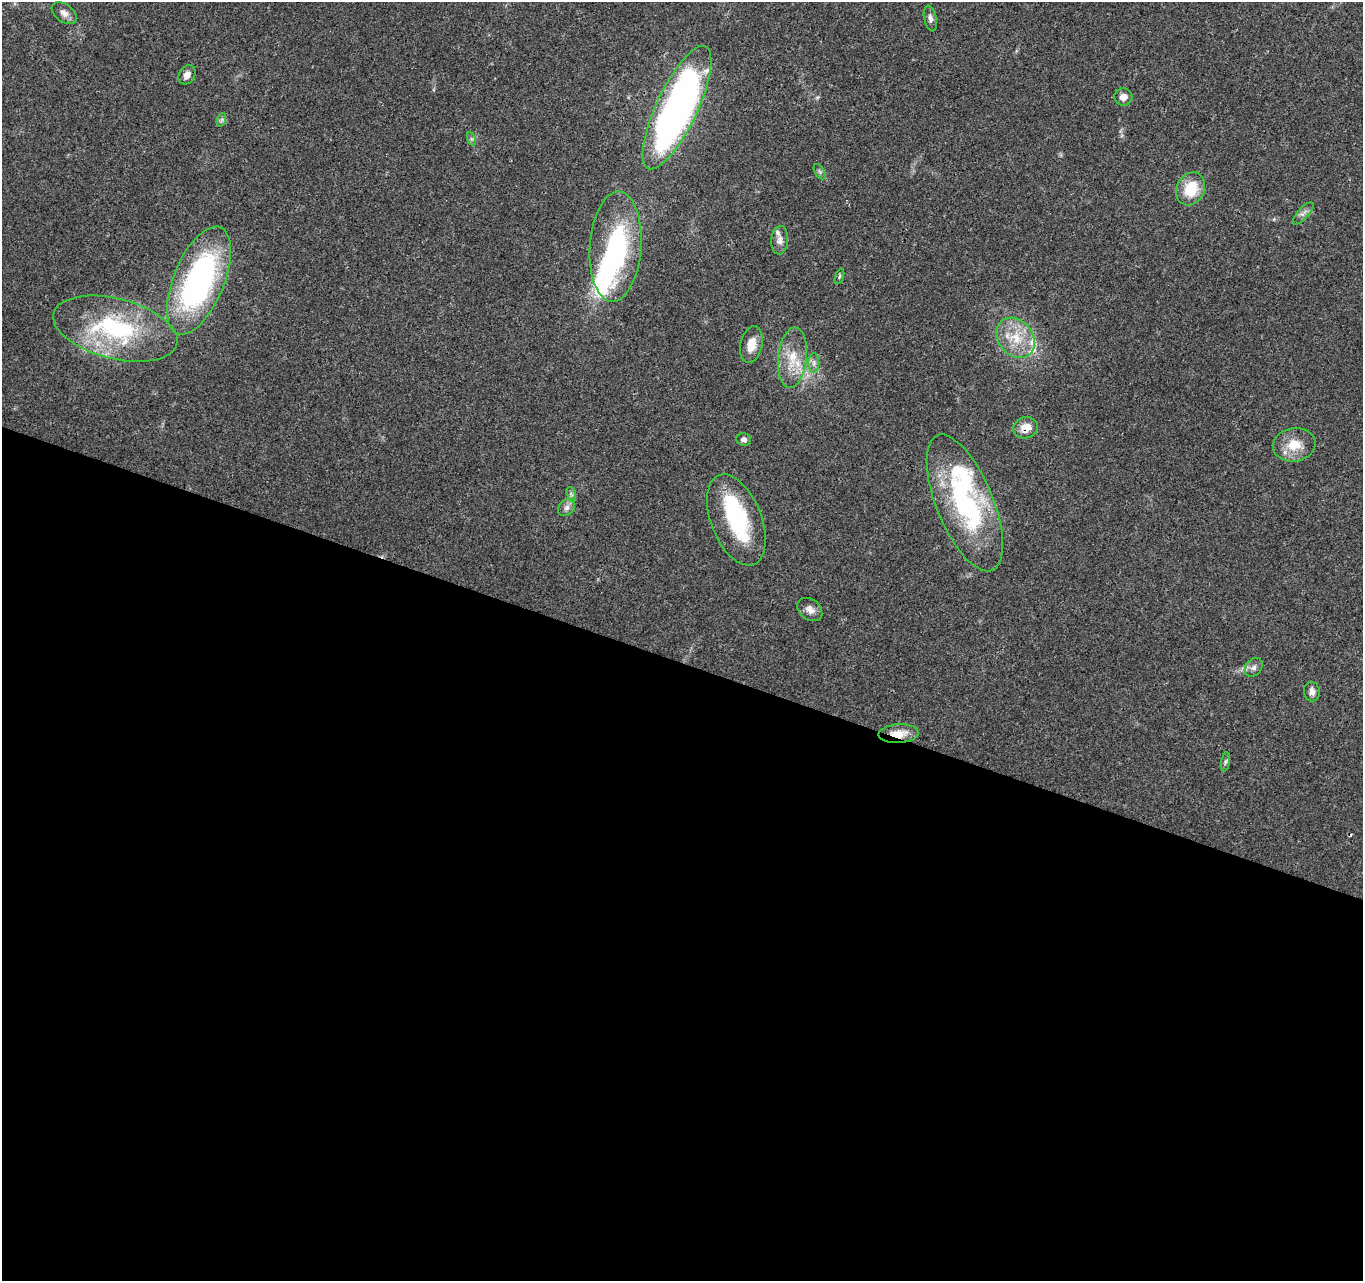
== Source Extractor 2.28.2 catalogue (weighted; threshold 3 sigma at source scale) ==
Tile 14 of 4 x 4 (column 2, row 4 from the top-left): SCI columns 1435-2795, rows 333-1611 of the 5588 x 5718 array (HDU 1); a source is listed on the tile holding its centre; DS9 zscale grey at full resolution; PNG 1365 x 1283 px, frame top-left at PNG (2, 2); each listed source drawn as its Kron ellipse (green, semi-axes under 4 px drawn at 4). Shown black and unused: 48% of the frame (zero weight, under 3 of 4 exposures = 6% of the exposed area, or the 3 px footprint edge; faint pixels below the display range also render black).
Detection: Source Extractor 2.28.2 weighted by HDU 2 'WHT'; one run over the whole footprint, this tile lists its part. Background 0.0374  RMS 0.0038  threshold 0.0173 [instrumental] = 3 sigma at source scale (4.5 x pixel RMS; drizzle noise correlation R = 1.50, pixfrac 1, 0.0396/0.0396 arcsec/px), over >= 5 px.
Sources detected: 38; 2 inside a brighter object's white glare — neither listed nor drawn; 5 inside a brighter listed object's ellipse — not listed separately; the other 31 listed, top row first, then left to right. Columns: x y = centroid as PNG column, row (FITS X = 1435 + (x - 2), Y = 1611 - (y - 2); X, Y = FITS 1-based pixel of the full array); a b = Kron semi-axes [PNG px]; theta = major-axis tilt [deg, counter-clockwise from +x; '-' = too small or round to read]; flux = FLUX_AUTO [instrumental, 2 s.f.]
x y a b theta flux
64 13 14 9 -37 2.4
930 19 13 6 -78 1.5
187 75 10 8 57 2.5
1123 97 9 8 - 2.5
677 107 67 20 65 200
221 120 7 4 70 0.74
472 139 7 4 -71 0.65
820 172 8 5 -59 0.77
1191 189 17 14 63 12
1303 213 14 5 48 1.5
780 240 14 8 85 2.3
616 247 55 26 86 52
839 277 8 3 71 0.59
199 280 57 25 68 95
115 329 64 30 -14 47
1016 338 22 17 -51 11
751 345 18 11 77 5.4
792 358 30 14 84 10
814 363 10 5 90 1.4
1026 428 12 10 16 4.9
744 440 7 6 - 1.3
1294 445 21 17 8 8.2
571 494 7 4 -71 0.84
965 503 73 28 -68 65
567 507 9 7 46 1.7
736 520 48 25 -69 34
810 609 14 10 -40 2.6
1254 667 10 8 51 1.7
1312 692 10 8 -81 2
899 734 20 9 3 5.7
1225 762 9 4 79 0.72
Overlapping masked pixels (flux is a lower limit): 2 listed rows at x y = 1026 428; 899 734